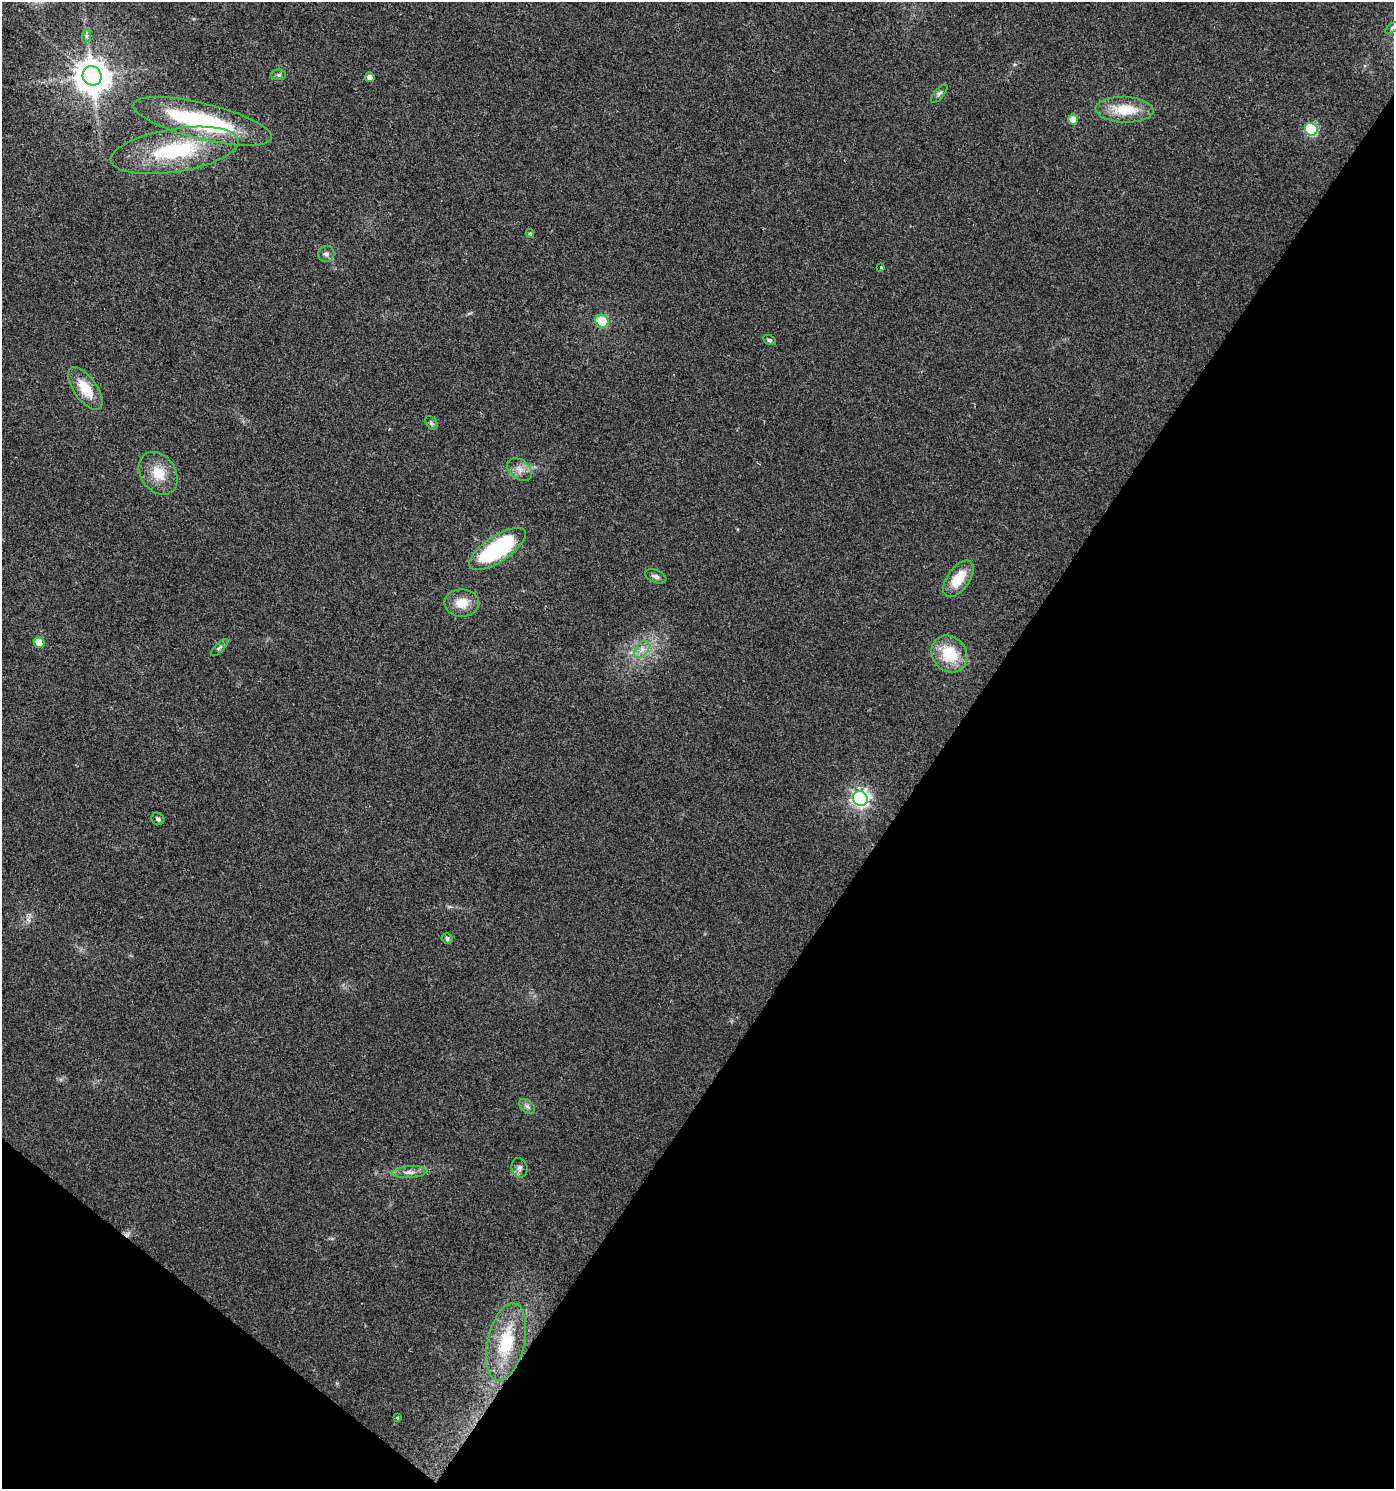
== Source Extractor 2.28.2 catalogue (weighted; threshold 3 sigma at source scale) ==
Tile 15 of 4 x 4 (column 3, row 4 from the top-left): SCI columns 3035-4426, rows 1-1487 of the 6001 x 5954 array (HDU 1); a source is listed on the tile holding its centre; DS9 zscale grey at full resolution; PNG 1396 x 1491 px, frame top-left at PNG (2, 2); each listed source drawn as its Kron ellipse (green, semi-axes under 4 px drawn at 4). Shown black and unused: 36% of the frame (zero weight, under 2 of 3 exposures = <1% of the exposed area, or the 3 px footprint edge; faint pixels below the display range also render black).
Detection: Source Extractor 2.28.2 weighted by HDU 2 'WHT'; one run over the whole footprint, this tile lists its part. Background 0.0242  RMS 0.0061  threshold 0.0276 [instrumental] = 3 sigma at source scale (4.5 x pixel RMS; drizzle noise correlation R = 1.50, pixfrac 1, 0.0396/0.0396 arcsec/px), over >= 5 px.
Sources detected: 38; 1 inside a brighter object's white glare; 1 cosmic-ray / hot-pixel residue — neither listed nor drawn; the other 36 listed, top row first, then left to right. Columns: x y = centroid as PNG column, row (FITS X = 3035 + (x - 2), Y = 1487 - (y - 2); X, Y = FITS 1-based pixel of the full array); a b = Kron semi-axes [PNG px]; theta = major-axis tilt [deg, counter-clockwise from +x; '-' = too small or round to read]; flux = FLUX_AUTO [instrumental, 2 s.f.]
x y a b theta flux
1392 28 8 4 36 0.98
86 36 7 4 71 1.2
279 75 7 5 0 1.4
92 76 10 9 - 1300
370 77 5 4 - 3.4
939 94 11 5 49 1.7
1125 110 29 13 -2 19
1073 119 5 5 - 6.7
203 121 71 18 -14 86
1311 129 6 6 - 62
175 150 65 21 9 58
530 234 4 3 - 1.1
326 254 8 8 - 2.1
881 268 3 3 - 2.2
602 321 7 6 - 18
769 340 7 4 -25 1
85 389 25 11 -54 15
431 423 8 5 -52 1.2
520 469 14 9 -37 4.7
158 473 23 17 -54 14
497 549 33 13 34 69
656 576 11 6 -21 2.2
958 579 21 11 54 16
462 603 17 13 -2 9.8
39 642 5 5 - 8.9
220 648 11 4 45 1.5
642 649 10 6 54 3.2
949 654 19 17 -50 23
860 798 8 7 - 260
158 819 7 6 - 1.8
447 938 5 5 - 1.4
527 1106 9 6 -40 2
519 1168 10 8 -76 2.2
409 1172 17 6 3 3.7
506 1342 39 18 77 31
397 1418 3 3 - 0.8
Isophote crosses this tile's border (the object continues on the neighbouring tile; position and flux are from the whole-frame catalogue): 1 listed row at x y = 1392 28